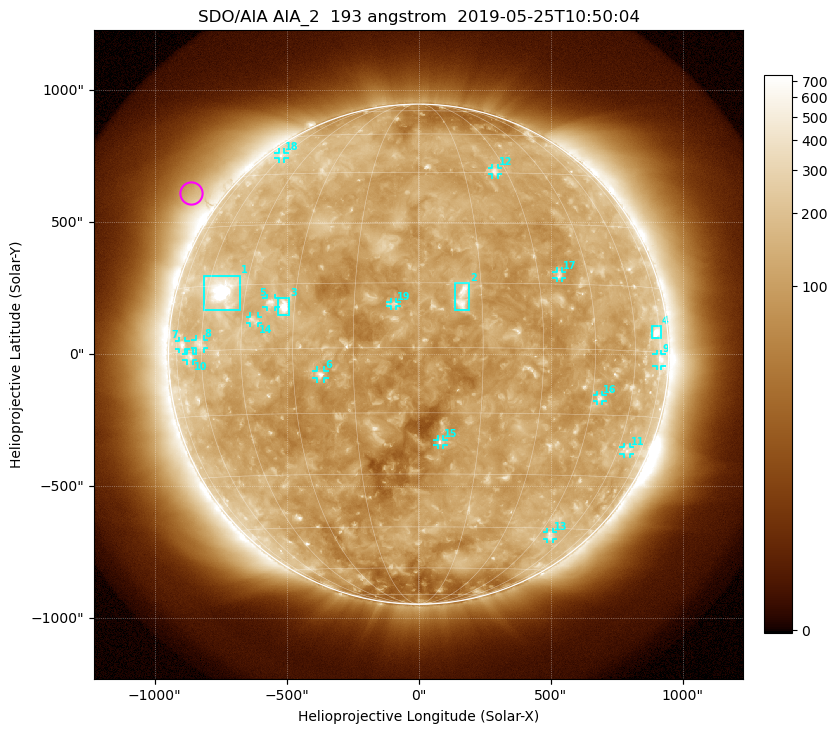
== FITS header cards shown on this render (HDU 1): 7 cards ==
TELESCOP= 'SDO/AIA'
INSTRUME= 'AIA_2'
WAVELNTH=                  193
WAVEUNIT= 'angstrom'
DATE-OBS= '2019-05-25T10:50:04.84'
CTYPE1  = 'HPLN-TAN'
CTYPE2  = 'HPLT-TAN'

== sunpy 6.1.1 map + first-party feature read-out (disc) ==
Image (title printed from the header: SDO/AIA AIA_2  193 angstrom  2019-05-25T10:50:04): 1024 x 1024 px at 2.4 arcsec/px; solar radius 947 arcsec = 395 px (full disc in frame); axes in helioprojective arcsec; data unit not stated in the header (colour bar unlabelled)
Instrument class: DISC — disc imager (sunpy class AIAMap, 193 A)
Bright regions (active regions / flare kernels): reference = the median radial profile (limb darkening/brightening removed); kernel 9 px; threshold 5 sigma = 180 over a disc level ~113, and >= 1.15x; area >= 12 px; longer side >= 9 px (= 22 arcsec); searched inside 0.97 R_sun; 19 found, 19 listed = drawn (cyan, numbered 1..; 15 of them under ~33 arcsec drawn as corner ticks so the feature stays visible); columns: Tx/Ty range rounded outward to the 5 arcsec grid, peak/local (2 s.f.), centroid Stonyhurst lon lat
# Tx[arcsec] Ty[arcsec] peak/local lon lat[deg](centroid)
1 -815..-675 165..300 20 -54 +14
2 140..195 165..270 6.6 +10 +12
3 -535..-490 145..210 9.5 -33 +10
4 880..920 60..105 6.2 +72 +4
5 -575..-540 180..210 4.4 -37 +11
6 -390..-355 -90..-60 5.5 -23 -6
7 -910..-880 20..50 3.4 -71 +2
8 -845..-810 20..55 3.1 -61 +2
9 900..920 -45..0 3.7 +74 -2
10 -880..-855 -25..5 2.7 -66 -1
11 775..805 -380..-350 2.6 +65 -23
12 275..300 680..705 3.2 +26 +46
13 485..510 -700..-675 2.9 +51 -47
14 -640..-610 115..145 3.1 -41 +7
15 70..95 -345..-325 3.7 +5 -22
16 675..695 -180..-155 3.5 +48 -11
17 520..545 285..315 3.2 +36 +17
18 -530..-505 740..765 2.3 -62 +52
19 -105..-85 180..200 3.7 -6 +10
Off-limb structures (1.02-1.3 R_sun): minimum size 162 px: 5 found; the strongest spans PA ~35..70 deg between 1.02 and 1.3 R_sun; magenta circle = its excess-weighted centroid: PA ~55 deg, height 1.12 R_sun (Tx ~-865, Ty ~610 arcsec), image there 2.1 x the reference